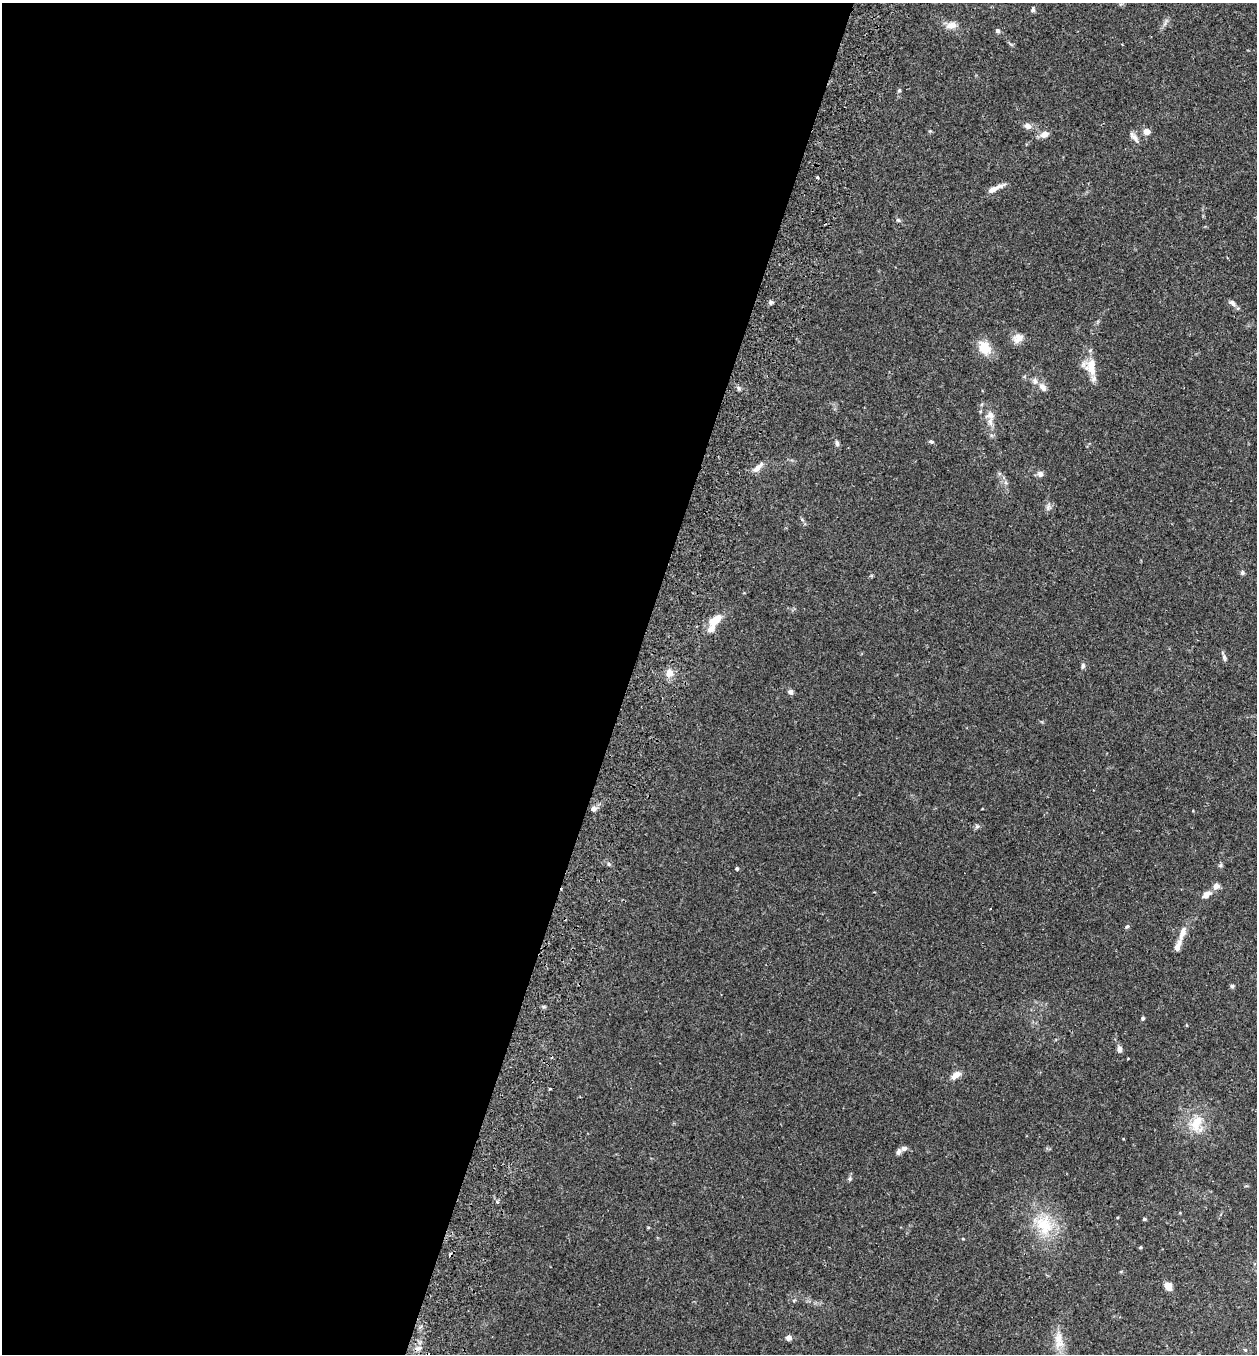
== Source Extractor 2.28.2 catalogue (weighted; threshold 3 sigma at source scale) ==
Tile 5 of 4 x 4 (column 1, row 2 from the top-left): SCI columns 191-1445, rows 2725-4076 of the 5530 x 5451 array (HDU 1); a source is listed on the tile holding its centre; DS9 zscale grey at full resolution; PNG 1259 x 1356 px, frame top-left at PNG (2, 3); no overlay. Shown black and unused: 50% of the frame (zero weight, under 2 of 3 exposures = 3% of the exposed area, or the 3 px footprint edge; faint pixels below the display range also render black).
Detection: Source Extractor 2.28.2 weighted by HDU 2 'WHT'; one run over the whole footprint, this tile lists its part. Background 0.106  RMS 0.0064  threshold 0.0286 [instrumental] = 3 sigma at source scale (4.5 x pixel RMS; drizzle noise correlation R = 1.50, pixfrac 1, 0.05/0.05 arcsec/px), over >= 5 px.
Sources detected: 58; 2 cosmic-ray / hot-pixel residue — not listed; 4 inside a brighter listed object's ellipse — not listed separately; the other 52 listed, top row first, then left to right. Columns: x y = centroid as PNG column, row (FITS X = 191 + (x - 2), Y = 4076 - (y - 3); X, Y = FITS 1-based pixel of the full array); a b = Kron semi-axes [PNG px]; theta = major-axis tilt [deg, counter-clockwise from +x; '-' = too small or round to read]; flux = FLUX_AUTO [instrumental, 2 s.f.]
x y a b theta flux
1033 10 7 5 72 1.3
951 25 14 9 6 4.5
998 31 6 5 - 1.3
899 90 5 4 - 0.88
1028 126 10 7 -23 2.7
1146 132 5 4 - 7.2
1044 134 10 7 23 4
1134 137 18 6 -52 2.7
994 189 21 5 25 4.5
898 220 6 5 - 0.98
770 302 6 5 - 1.2
1232 303 9 7 -41 2
1018 338 14 11 34 4.7
984 348 19 14 -57 10
1091 367 23 12 -85 10
1043 387 13 8 -49 3.3
990 421 14 8 86 4.1
931 441 7 4 -13 1
837 443 8 5 -81 1.4
757 468 13 6 42 3.6
1040 474 7 7 - 2.4
1242 572 6 5 - 1.1
714 621 18 10 38 8.5
1224 657 9 5 -80 1.5
1083 666 7 5 -79 1.2
669 673 10 9 - 4.5
791 692 7 6 - 1.5
593 809 7 6 - 2
977 827 7 5 28 1.2
1221 865 6 4 71 0.9
737 868 4 4 - 0.92
1216 886 8 7 - 3.3
1206 894 12 7 32 3.5
1127 926 6 4 47 1
1182 933 15 7 71 5.2
1232 986 5 5 - 1
1143 1018 4 4 - 0.98
1119 1049 7 5 -77 2.5
955 1075 11 6 41 4.7
550 1089 3 3 - 1.3
1196 1123 25 13 67 12
904 1148 7 6 - 2
898 1152 8 6 75 2
850 1179 7 4 90 1.1
497 1202 5 4 - 1.1
1144 1219 3 3 - 0.91
1044 1225 30 23 -70 24
1140 1247 4 4 - 0.63
1168 1286 9 7 -57 4.5
788 1338 7 6 - 2.2
1059 1338 15 11 86 6.8
1245 1350 5 3 - 0.57